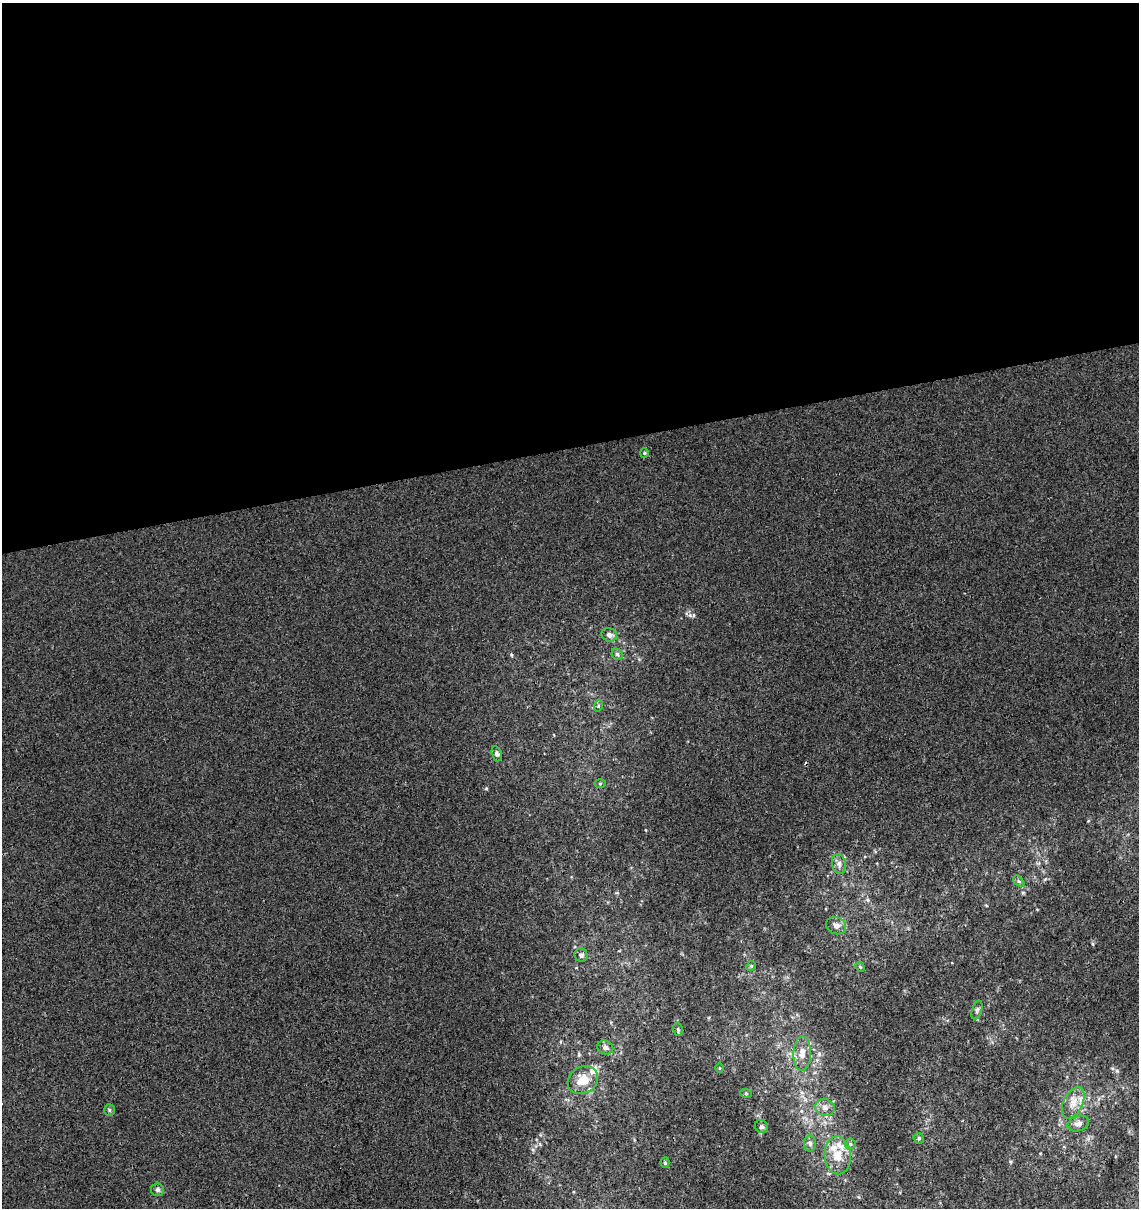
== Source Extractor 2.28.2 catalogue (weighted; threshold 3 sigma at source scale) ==
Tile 2 of 4 x 4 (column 2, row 1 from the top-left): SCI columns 1175-2311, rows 3677-4882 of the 4668 x 4938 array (HDU 1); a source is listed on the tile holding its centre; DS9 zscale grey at full resolution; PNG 1141 x 1210 px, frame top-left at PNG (2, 3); each listed source drawn as its Kron ellipse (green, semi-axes under 4 px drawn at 4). Shown black and unused: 37% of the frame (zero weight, under 3 of 4 exposures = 5% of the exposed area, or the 3 px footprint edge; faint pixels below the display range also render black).
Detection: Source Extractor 2.28.2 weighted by HDU 2 'WHT'; one run over the whole footprint, this tile lists its part. Background 5.53e-05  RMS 0.0024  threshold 0.0108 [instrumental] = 3 sigma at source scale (4.5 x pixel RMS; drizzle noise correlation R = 1.50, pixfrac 1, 0.0396/0.0396 arcsec/px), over >= 5 px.
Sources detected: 35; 1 cosmic-ray / hot-pixel residue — neither listed nor drawn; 4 inside a brighter listed object's ellipse — not listed separately; the other 30 listed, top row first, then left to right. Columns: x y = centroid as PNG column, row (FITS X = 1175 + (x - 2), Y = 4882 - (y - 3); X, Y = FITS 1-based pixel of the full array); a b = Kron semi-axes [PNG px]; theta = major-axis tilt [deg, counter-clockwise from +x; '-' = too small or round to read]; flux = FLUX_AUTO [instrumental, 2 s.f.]
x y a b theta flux
644 453 4 4 - 0.28
609 635 8 6 -26 1.2
617 654 6 5 - 0.55
598 706 6 3 71 0.3
497 754 8 5 -73 0.56
600 784 5 4 - 0.25
839 864 10 7 -80 1.1
1019 881 7 4 -46 0.43
836 926 10 8 -22 1.2
581 955 7 6 - 0.7
751 966 5 4 - 0.29
860 967 5 4 - 0.26
977 1010 10 5 72 0.56
678 1029 6 5 - 0.37
605 1048 8 6 -22 0.9
802 1054 17 9 89 2.3
719 1068 5 3 - 0.19
583 1080 16 13 35 4.3
746 1094 6 4 -19 0.27
1073 1103 17 9 64 2.6
825 1107 10 8 -19 1.3
109 1110 6 5 - 0.39
1078 1124 11 7 18 1.3
761 1127 7 6 - 0.57
919 1138 6 5 - 0.36
810 1143 8 6 -88 0.73
850 1144 5 5 - 0.44
838 1155 19 13 -87 4.2
665 1163 5 4 - 0.36
157 1190 6 6 - 0.64
Unlisted compact peaks at least as high as the median listed source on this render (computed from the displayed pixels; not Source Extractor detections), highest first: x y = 690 615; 511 655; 1117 1071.